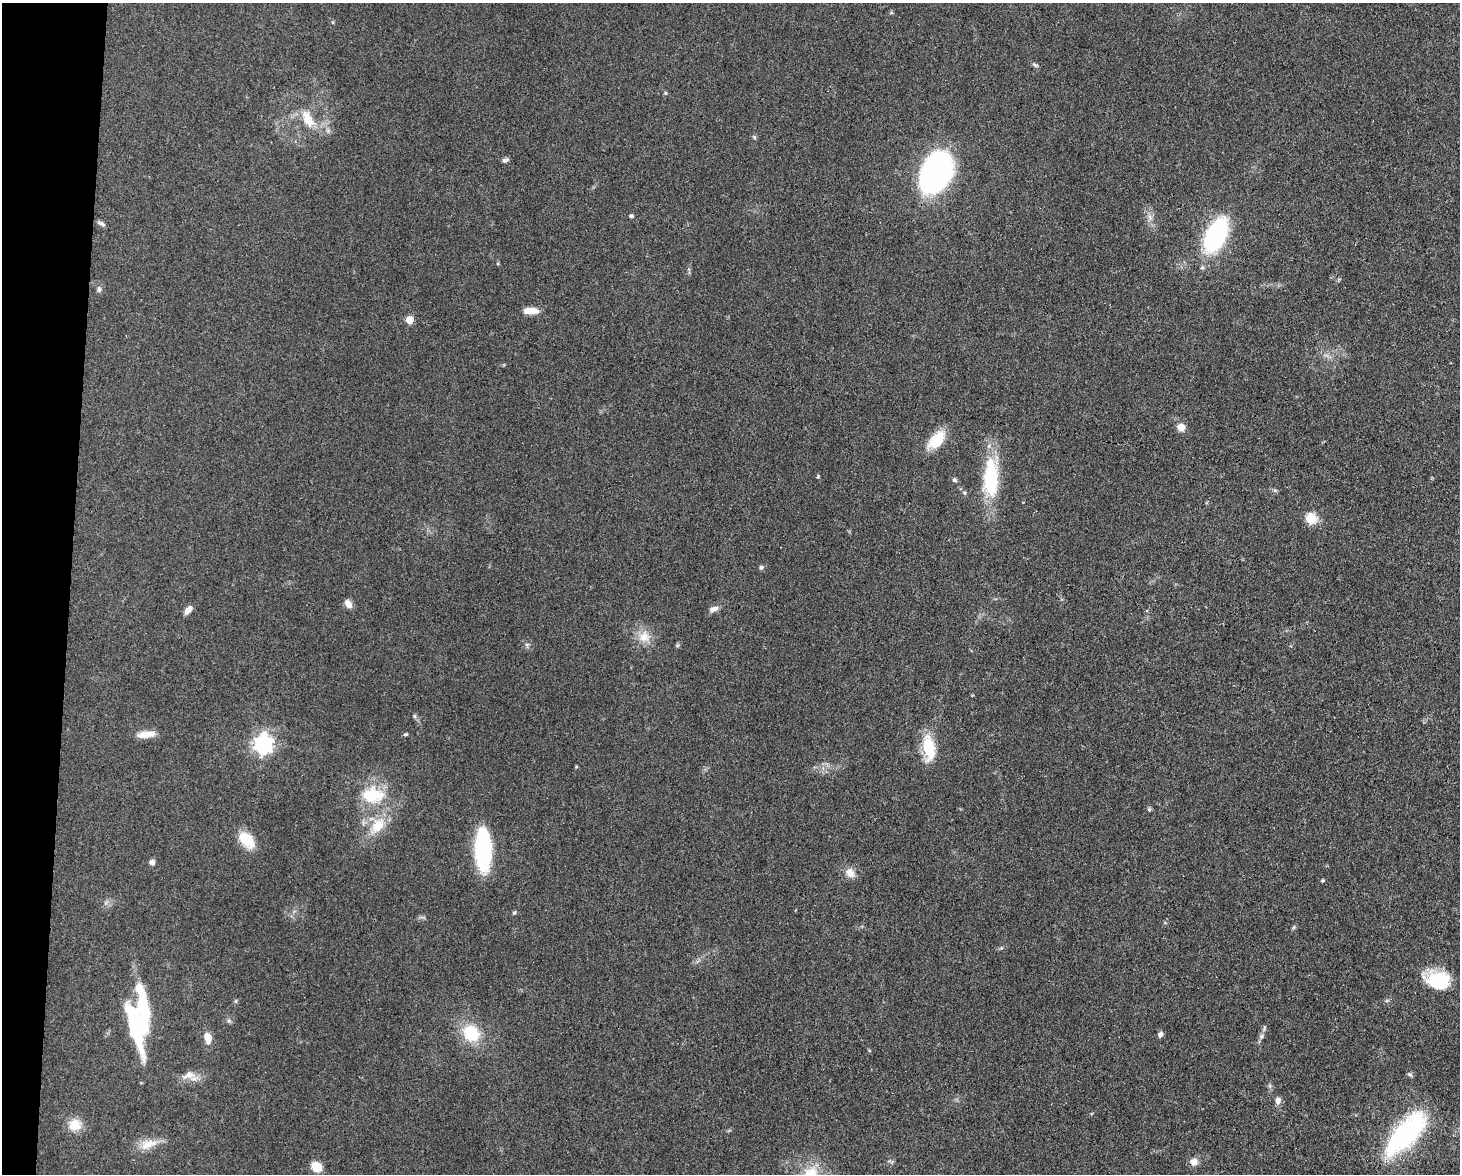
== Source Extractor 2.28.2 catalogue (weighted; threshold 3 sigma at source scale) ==
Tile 7 of 3 x 4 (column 1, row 3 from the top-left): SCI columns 224-1681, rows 1173-2344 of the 4709 x 4691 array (HDU 1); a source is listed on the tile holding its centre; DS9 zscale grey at full resolution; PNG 1462 x 1176 px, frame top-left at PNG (2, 3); no overlay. Shown black and unused: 5% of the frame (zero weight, under 3 of 4 exposures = <1% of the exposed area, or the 3 px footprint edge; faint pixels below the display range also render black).
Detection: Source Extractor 2.28.2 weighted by HDU 2 'WHT'; one run over the whole footprint, this tile lists its part. Background 0.0632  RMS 0.0059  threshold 0.0265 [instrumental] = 3 sigma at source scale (4.5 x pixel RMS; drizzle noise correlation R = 1.50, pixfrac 1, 0.05/0.05 arcsec/px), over >= 5 px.
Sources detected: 64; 2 inside a brighter object's white glare — not listed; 2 inside a brighter listed object's ellipse — not listed separately; the other 60 listed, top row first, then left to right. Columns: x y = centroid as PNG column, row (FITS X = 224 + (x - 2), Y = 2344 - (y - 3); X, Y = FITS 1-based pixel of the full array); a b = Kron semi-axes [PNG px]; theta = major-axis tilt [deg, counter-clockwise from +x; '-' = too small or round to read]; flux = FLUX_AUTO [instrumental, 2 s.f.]
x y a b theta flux
333 22 6 4 -89 0.58
1035 65 9 4 -25 1.1
665 93 5 5 - 0.71
308 119 23 12 -61 12
754 137 6 4 -72 0.77
505 160 7 5 10 1.7
935 173 35 23 66 200
631 216 4 4 - 1.5
1150 217 9 6 -69 2.5
101 224 11 5 -25 1.6
1215 236 35 17 65 78
99 289 9 6 -89 1.6
531 311 17 7 0 7.6
409 320 5 5 - 12
1181 427 9 8 - 5.1
936 440 21 12 48 19
818 476 4 4 - 0.64
991 478 53 19 87 40
954 480 7 5 -4 1.2
1275 490 6 4 17 0.84
964 493 6 5 - 1
1311 518 6 6 - 41
761 567 6 5 - 1
348 604 10 7 -59 4.1
713 609 13 7 24 2.9
188 610 10 6 52 4.2
644 637 17 16 - 9
527 645 8 6 -88 1.4
414 716 6 5 - 0.92
146 734 22 8 7 7
405 734 6 4 5 0.83
263 744 8 7 - 260
929 748 34 14 -83 19
576 767 5 3 - 0.5
371 796 24 23 - 25
1149 809 6 4 -76 1
377 826 30 16 53 17
246 840 22 13 -51 13
483 850 36 13 -87 76
152 862 6 5 - 2.6
850 873 15 11 -45 5.2
1323 881 4 4 - 0.83
514 912 6 4 66 0.83
1294 927 6 4 71 0.84
1438 980 28 19 -16 27
236 1001 6 4 72 0.75
143 1008 76 12 -89 51
229 1021 7 4 -18 1
471 1033 18 15 -48 23
1160 1034 6 5 - 2.2
1261 1036 8 6 69 1.7
208 1038 12 7 -79 7.2
1410 1074 7 5 -21 1.1
189 1075 20 10 13 6.5
1278 1100 9 7 80 2.6
75 1125 17 15 3 8.8
1405 1134 54 21 48 90
148 1144 26 12 18 8.9
1194 1162 7 6 - 6.3
316 1167 10 8 -41 9.7